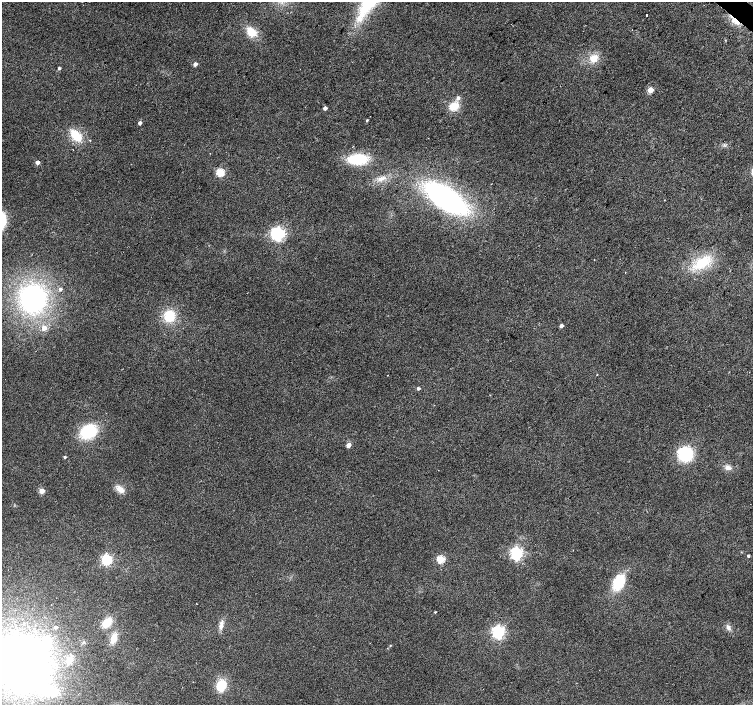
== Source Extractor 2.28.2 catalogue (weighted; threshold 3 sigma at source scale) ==
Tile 10 of 4 x 4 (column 2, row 3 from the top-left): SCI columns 1508-3009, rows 1642-3047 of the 6013 x 6028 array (HDU 1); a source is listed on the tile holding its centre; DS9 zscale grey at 2 x 2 block average (1 PNG px = mean of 2 x 2 image px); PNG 755 x 707 px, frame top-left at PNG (2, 2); no overlay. Shown black and unused: <1% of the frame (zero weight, under 2 of 3 exposures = <1% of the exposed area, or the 3 px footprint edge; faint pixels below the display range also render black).
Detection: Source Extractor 2.28.2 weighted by HDU 2 'WHT'; one run over the whole footprint, this tile lists its part. Background 0.0342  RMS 0.0086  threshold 0.0388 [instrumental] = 3 sigma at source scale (4.5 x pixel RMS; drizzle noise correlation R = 1.50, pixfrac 1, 0.0396/0.0396 arcsec/px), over >= 5 px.
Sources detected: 57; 3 inside a brighter object's white glare — not listed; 2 inside a brighter listed object's ellipse — not listed separately; the other 52 listed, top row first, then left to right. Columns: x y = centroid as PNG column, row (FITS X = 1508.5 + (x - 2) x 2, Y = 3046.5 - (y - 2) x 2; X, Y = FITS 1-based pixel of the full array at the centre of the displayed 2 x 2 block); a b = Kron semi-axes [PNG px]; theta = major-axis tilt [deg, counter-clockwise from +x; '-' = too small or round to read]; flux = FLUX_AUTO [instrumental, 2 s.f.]
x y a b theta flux
646 15 2 2 - 7.7
735 21 15 5 -32 19
251 32 14 10 -42 27
594 58 11 9 41 21
195 64 3 3 - 9.8
59 68 3 2 - 4.1
650 90 3 3 - 52
458 98 4 4 - 6.6
454 106 10 7 26 33
325 108 3 2 - 9.4
367 120 3 2 - 2
140 123 3 2 - 9.2
76 136 14 8 -48 48
90 140 2 2 - 1.3
358 159 19 10 7 83
37 162 3 3 - 14
220 172 3 3 - 120
382 178 10 4 16 10
446 199 34 14 -34 500
278 234 4 4 - 520
702 263 22 11 41 60
60 289 3 3 - 5
33 299 21 20 - 350
169 316 12 11 - 51
561 326 3 2 - 12
44 328 3 3 - 21
388 375 2 2 - 1.8
597 375 2 2 - 1
418 388 3 3 - 4.9
88 432 13 11 28 100
348 445 3 3 - 26
685 454 11 10 - 120
65 457 3 2 - 3
728 468 8 6 -18 8.8
120 489 11 7 -38 15
42 491 3 3 - 38
516 554 4 4 - 430
748 556 2 2 - 3.6
441 559 3 3 - 100
107 560 4 4 - 280
618 582 14 9 67 75
435 612 2 2 - 1.6
107 622 11 7 48 31
221 625 13 5 79 10
56 627 3 3 - 5.1
728 627 8 5 -69 7.7
498 632 4 4 - 520
114 638 12 7 71 21
390 646 3 2 - 1.5
25 665 52 43 -24 850
193 682 2 2 - 1
221 685 9 7 63 56
Overlapping masked pixels (flux is a lower limit): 1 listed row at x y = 735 21
Isophote crosses this tile's border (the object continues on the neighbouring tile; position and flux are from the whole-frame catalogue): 1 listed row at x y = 25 665